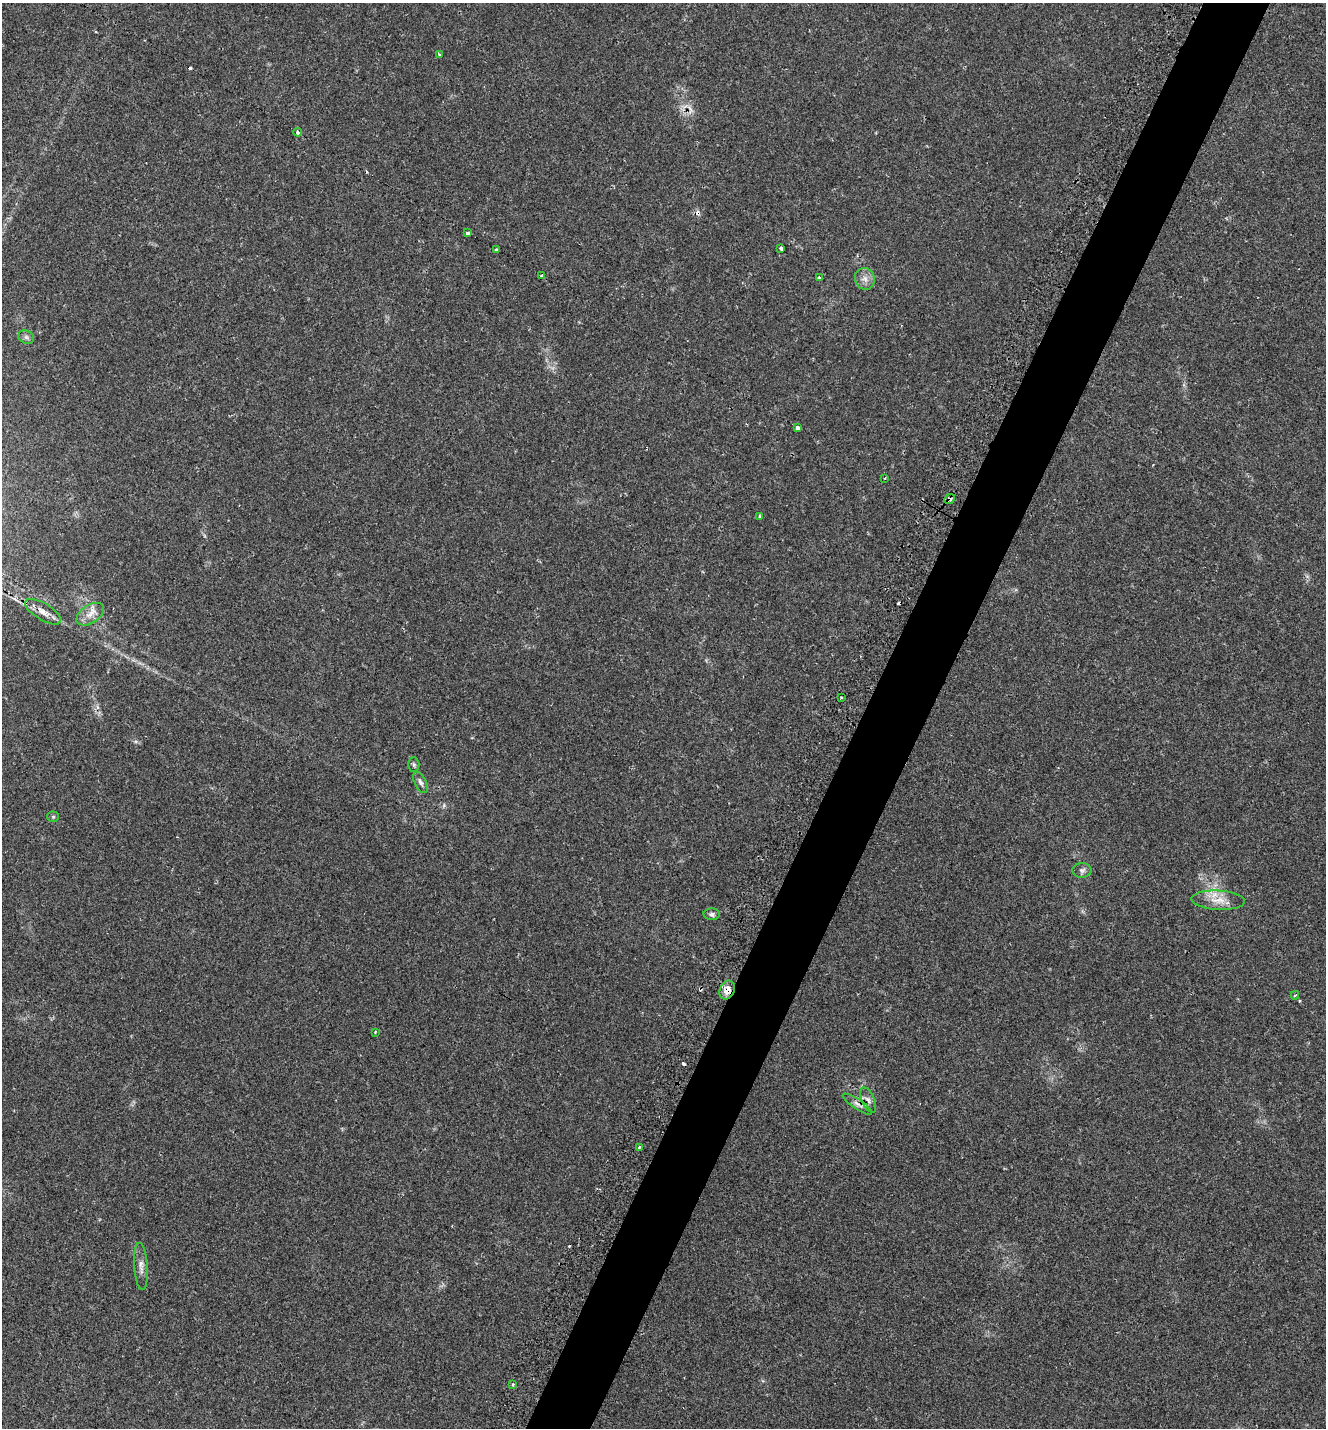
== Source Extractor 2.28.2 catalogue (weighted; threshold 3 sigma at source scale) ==
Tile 10 of 4 x 4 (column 2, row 3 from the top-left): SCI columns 1715-3038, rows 1475-2900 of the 5847 x 5836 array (HDU 1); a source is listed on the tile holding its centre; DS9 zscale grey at full resolution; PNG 1328 x 1430 px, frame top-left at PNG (2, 3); each listed source drawn as its Kron ellipse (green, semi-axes under 4 px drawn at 4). Shown black and unused: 5% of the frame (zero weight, under 2 of 3 exposures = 3% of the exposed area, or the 3 px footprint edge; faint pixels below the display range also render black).
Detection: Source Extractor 2.28.2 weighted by HDU 2 'WHT'; one run over the whole footprint, this tile lists its part. Background 0.0577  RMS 0.0057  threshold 0.0259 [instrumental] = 3 sigma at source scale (4.5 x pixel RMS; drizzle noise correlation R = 1.50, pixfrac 1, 0.05/0.05 arcsec/px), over >= 5 px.
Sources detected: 38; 7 cosmic-ray / hot-pixel residue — neither listed nor drawn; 1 inside a brighter listed object's ellipse — not listed separately; the other 30 listed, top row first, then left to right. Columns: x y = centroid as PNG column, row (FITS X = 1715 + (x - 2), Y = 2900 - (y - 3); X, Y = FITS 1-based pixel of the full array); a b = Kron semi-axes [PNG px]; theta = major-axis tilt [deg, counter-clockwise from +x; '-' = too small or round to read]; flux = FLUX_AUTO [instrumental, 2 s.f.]
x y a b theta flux
440 54 3 3 - 0.95
298 132 4 3 - 4
467 232 4 3 - 6.6
781 248 3 3 - 2.7
497 250 4 3 - 3.3
542 276 4 3 - 5.5
819 278 4 3 - 2.1
865 279 11 10 - 3.7
26 337 8 6 -27 1.5
798 428 4 3 - 7.6
885 478 3 3 - 0.86
950 499 6 4 40 2.6
759 516 3 3 - 0.69
43 612 20 8 -31 5.2
90 614 15 9 33 5.3
841 697 3 2 - 0.48
414 764 7 5 -89 1.2
421 783 11 5 -63 1.8
53 817 5 5 - 0.8
1082 870 9 7 3 1.9
1218 900 27 9 -3 8.2
712 914 8 6 -2 1.4
727 990 10 7 66 5.7
1295 995 4 3 - 0.6
375 1032 3 2 - 0.52
868 1100 13 6 -66 2.4
857 1104 17 5 -34 2.4
639 1147 3 2 - 0.78
141 1266 24 6 -86 4
513 1384 3 3 - 1.5
Overlapping masked pixels (flux is a lower limit): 4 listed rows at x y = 950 499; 727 990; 868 1100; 857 1104